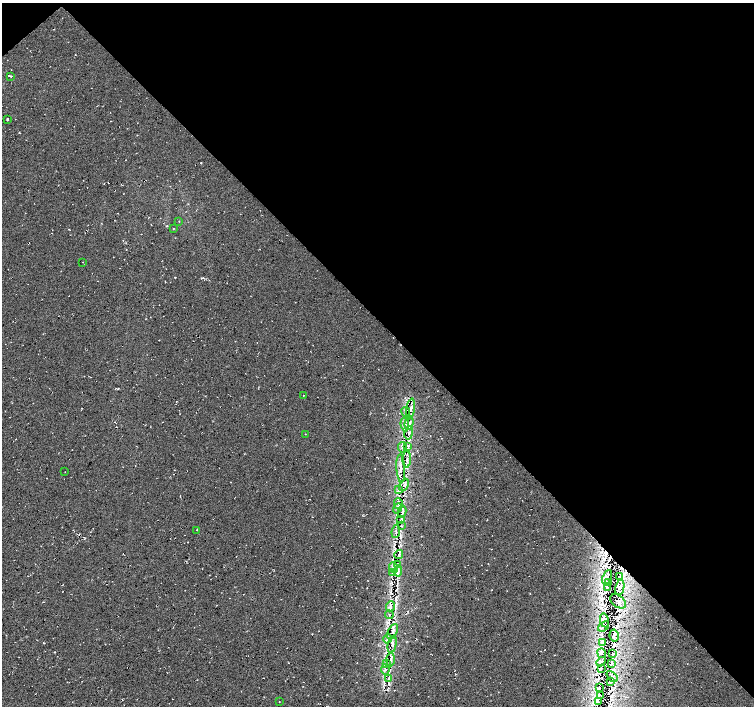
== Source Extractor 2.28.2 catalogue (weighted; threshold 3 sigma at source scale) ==
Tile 3 of 4 x 4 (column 3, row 1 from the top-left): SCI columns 3011-4514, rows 4374-5781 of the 6020 x 5994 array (HDU 1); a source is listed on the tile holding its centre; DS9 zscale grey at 2 x 2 block average (1 PNG px = mean of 2 x 2 image px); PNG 756 x 708 px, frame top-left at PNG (2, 3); each listed source drawn as its Kron ellipse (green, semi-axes under 4 px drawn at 4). Shown black and unused: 46% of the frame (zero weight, under 2 of 3 exposures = <1% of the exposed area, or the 3 px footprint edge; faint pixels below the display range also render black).
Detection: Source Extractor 2.28.2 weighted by HDU 2 'WHT'; one run over the whole footprint, this tile lists its part. Background 0.0325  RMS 0.013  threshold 0.0563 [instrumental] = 3 sigma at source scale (4.5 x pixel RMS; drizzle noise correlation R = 1.50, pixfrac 1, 0.0396/0.0396 arcsec/px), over >= 5 px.
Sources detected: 74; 5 cosmic-ray / hot-pixel residue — neither listed nor drawn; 8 inside a brighter listed object's ellipse — not listed separately; the other 61 listed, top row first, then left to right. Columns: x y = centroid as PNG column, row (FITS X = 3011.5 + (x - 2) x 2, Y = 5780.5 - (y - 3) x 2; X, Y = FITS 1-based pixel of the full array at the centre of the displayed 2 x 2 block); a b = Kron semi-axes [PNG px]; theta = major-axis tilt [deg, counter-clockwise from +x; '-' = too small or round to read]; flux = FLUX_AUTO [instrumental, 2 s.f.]
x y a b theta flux
11 76 3 2 - 1.9
7 119 3 2 - 2.7
179 221 2 2 - 1.2
173 229 2 2 - 1.8
82 262 2 2 - 0.98
304 395 2 2 - 1.1
411 409 10 3 81 10
406 412 5 3 - 3.5
409 423 7 3 77 7.2
405 425 7 3 -84 9.1
409 433 7 3 80 7.1
305 434 2 2 - 0.91
408 446 3 3 - 3.2
402 447 5 2 - 3.7
407 459 8 3 87 8.8
401 468 14 4 -87 17
65 472 2 2 - 0.92
404 485 7 3 64 8.9
399 489 3 2 - 2.6
399 504 5 3 - 5.2
397 508 5 2 - 4.6
402 512 6 3 78 7.7
401 520 3 2 - 1.8
401 525 3 2 - 2.4
197 530 4 2 - 1.9
396 531 7 3 84 5.9
399 555 5 3 - 4.9
398 564 3 2 - 2.6
393 568 5 3 - 5.4
398 571 6 4 84 7.4
393 573 4 4 - 4.2
607 577 7 3 64 6.8
619 577 3 2 - 2.2
609 583 2 2 - 2.6
607 587 2 2 - 2.3
620 587 8 3 78 12
618 601 9 5 -39 8.2
391 606 5 3 - 7.2
389 615 4 2 - 2.8
604 620 7 3 -80 6.4
603 626 6 2 37 4.1
393 632 8 4 64 9.7
614 635 6 4 -80 9.4
388 639 4 2 - 3.4
603 643 3 2 - 2.7
392 644 9 4 79 9.9
602 653 5 2 - 3.4
612 654 4 2 - 2.1
390 660 6 2 87 6.1
601 662 5 3 - 3.8
386 663 3 2 - 2.9
611 663 4 2 - 2.7
601 668 2 2 - 1.7
385 669 5 3 - 6.1
612 676 6 3 -44 4.3
389 678 4 2 - 4
610 682 2 2 - 1.1
600 688 3 2 - 1.5
601 695 3 2 - 2.1
598 701 3 2 - 2.1
279 702 2 2 - 1.1
Diffuse or blended objects may show on this block-average render without a row.